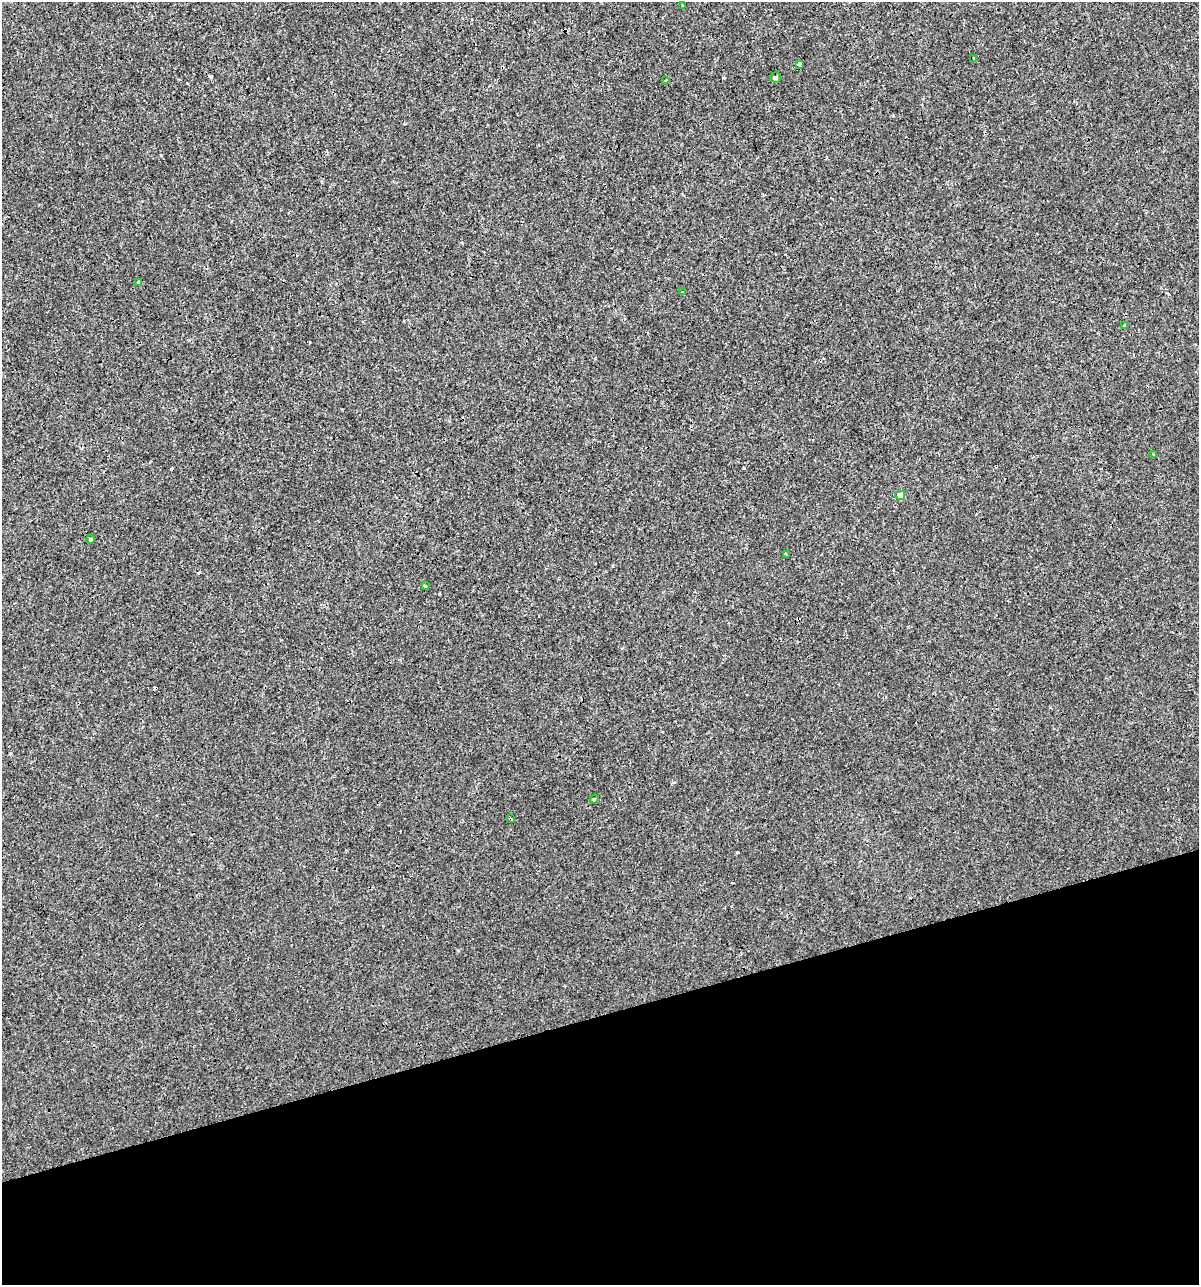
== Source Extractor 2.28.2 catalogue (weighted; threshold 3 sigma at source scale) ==
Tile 14 of 4 x 4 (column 2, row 4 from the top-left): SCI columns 1244-2440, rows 1-1283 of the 4930 x 5132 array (HDU 1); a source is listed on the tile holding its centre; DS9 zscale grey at full resolution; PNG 1201 x 1287 px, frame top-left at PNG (2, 2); each listed source drawn as its Kron ellipse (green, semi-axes under 4 px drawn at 4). Shown black and unused: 21% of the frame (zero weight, under 3 of 4 exposures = <1% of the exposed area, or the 3 px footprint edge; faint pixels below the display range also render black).
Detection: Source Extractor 2.28.2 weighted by HDU 2 'WHT'; one run over the whole footprint, this tile lists its part. Background 1.50e-04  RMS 0.0017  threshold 0.00779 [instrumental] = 3 sigma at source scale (4.5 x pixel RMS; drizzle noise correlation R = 1.50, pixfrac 1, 0.0396/0.0396 arcsec/px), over >= 5 px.
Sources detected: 22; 7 cosmic-ray / hot-pixel residue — neither listed nor drawn; the other 15 listed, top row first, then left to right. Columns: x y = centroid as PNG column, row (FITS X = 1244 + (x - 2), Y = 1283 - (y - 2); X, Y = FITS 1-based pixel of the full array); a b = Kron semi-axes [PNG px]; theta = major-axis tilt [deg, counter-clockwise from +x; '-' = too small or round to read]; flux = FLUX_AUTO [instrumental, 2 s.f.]
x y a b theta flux
683 6 3 3 - 0.15
974 58 3 3 - 0.19
799 64 4 3 - 0.62
775 77 5 5 - 0.41
666 80 4 2 - 0.16
138 283 3 3 - 0.6
682 292 3 2 - 0.15
1125 326 3 3 - 0.45
1154 454 3 3 - 0.16
900 495 5 5 - 1.4
90 539 4 4 - 0.28
786 555 3 2 - 0.21
425 586 3 2 - 0.2
594 799 4 4 - 0.17
511 819 4 2 - 0.15
Unlisted compact peaks at least as high as the median listed source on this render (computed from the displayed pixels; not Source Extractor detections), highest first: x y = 737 852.